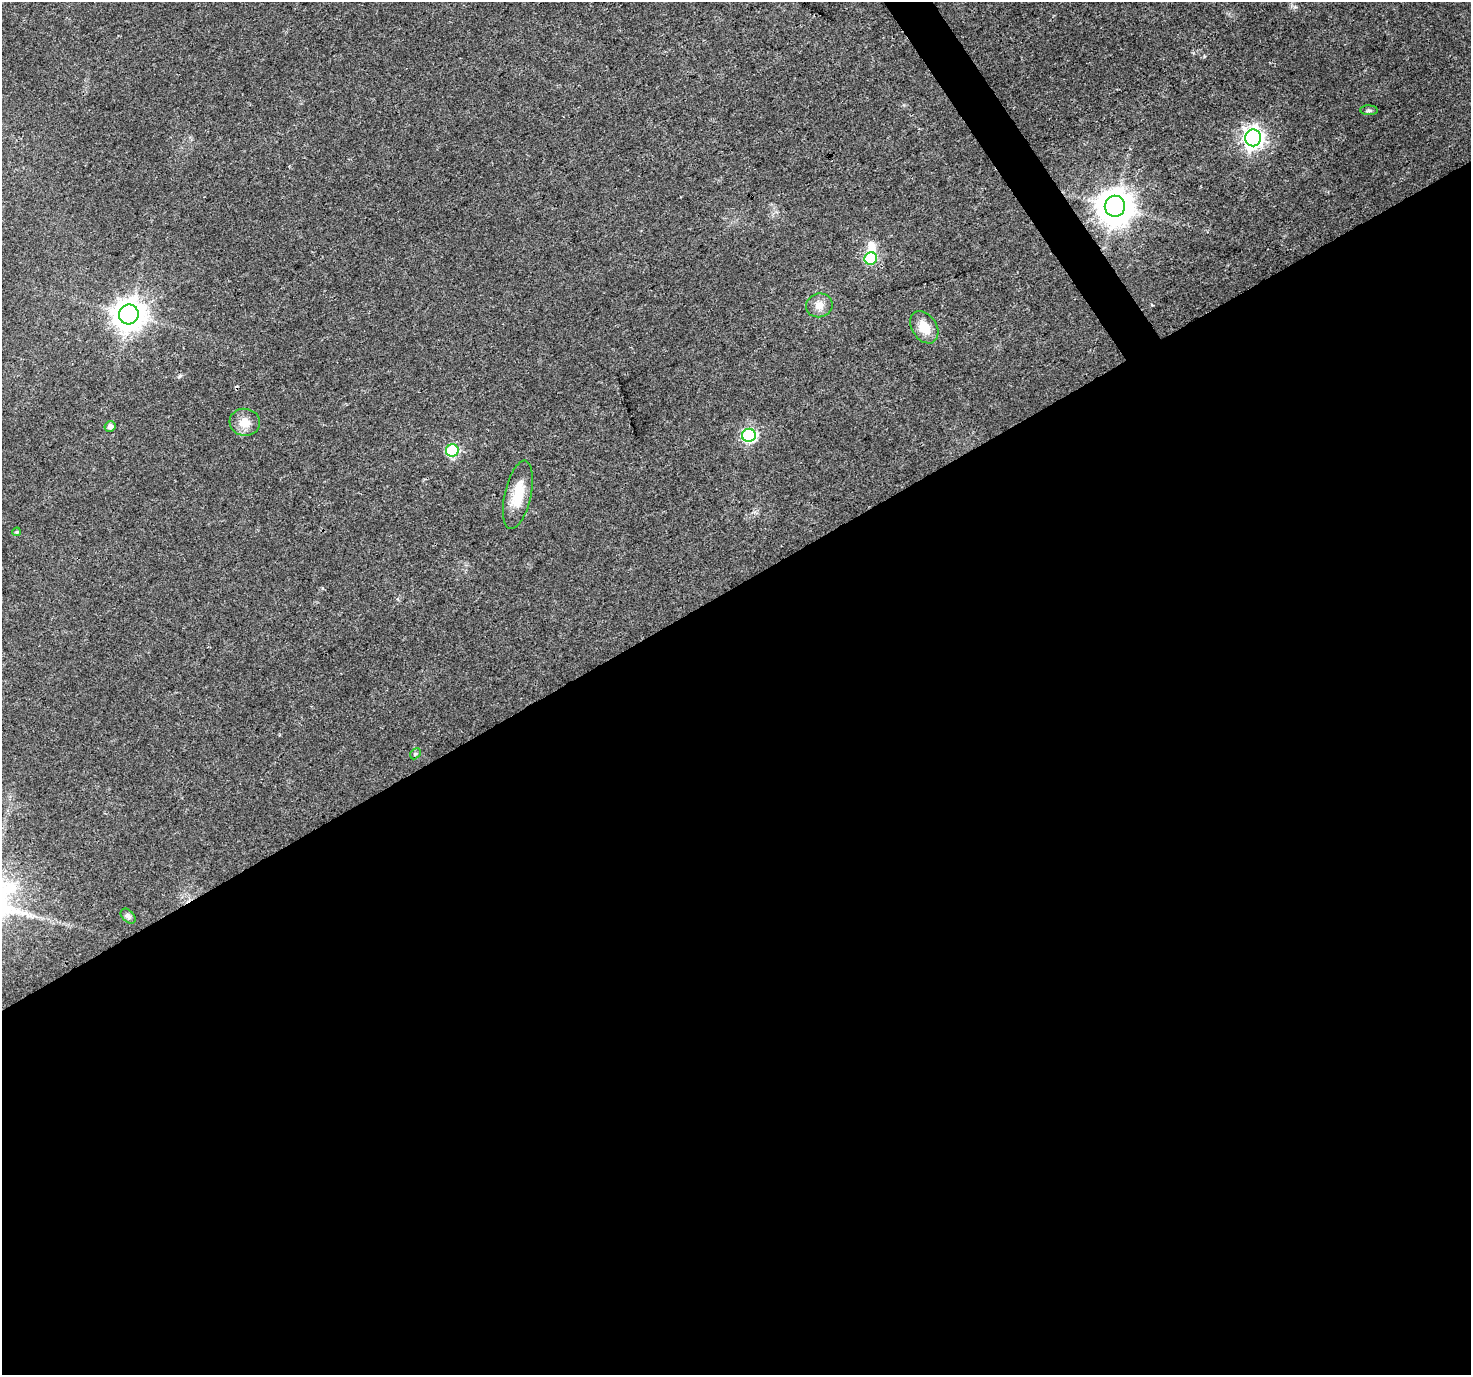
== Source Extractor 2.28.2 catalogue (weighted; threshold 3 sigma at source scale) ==
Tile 15 of 4 x 4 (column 3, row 4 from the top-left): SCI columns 2945-4413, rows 179-1551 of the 5881 x 5789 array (HDU 1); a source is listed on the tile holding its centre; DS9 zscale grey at full resolution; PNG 1473 x 1377 px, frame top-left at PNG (2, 2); each listed source drawn as its Kron ellipse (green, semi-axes under 4 px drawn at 4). Shown black and unused: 58% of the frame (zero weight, under 3 of 4 exposures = <1% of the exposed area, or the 3 px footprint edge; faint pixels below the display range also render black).
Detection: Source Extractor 2.28.2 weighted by HDU 2 'WHT'; one run over the whole footprint, this tile lists its part. Background 0.0248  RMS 0.003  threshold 0.0137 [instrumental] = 3 sigma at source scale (4.5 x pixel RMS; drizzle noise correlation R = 1.50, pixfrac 1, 0.0396/0.0396 arcsec/px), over >= 5 px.
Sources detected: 17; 1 inside a brighter object's white glare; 1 cosmic-ray / hot-pixel residue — neither listed nor drawn; the other 15 listed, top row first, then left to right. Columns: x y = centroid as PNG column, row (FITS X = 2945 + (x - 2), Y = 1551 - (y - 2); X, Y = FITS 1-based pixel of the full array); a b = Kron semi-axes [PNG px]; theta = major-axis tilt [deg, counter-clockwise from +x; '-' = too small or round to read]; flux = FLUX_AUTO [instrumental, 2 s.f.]
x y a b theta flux
1369 110 9 5 -4 0.64
1253 138 8 8 - 170
1115 206 10 10 - 710
871 258 6 6 - 21
819 305 13 11 18 2.8
129 314 10 9 - 500
924 327 17 12 -56 5.5
245 422 15 13 -6 4
110 426 5 5 - 1.2
749 435 7 6 - 46
452 450 6 6 - 26
518 495 35 13 77 8
17 532 4 3 - 0.4
415 754 6 4 46 0.45
128 916 9 6 -45 0.82